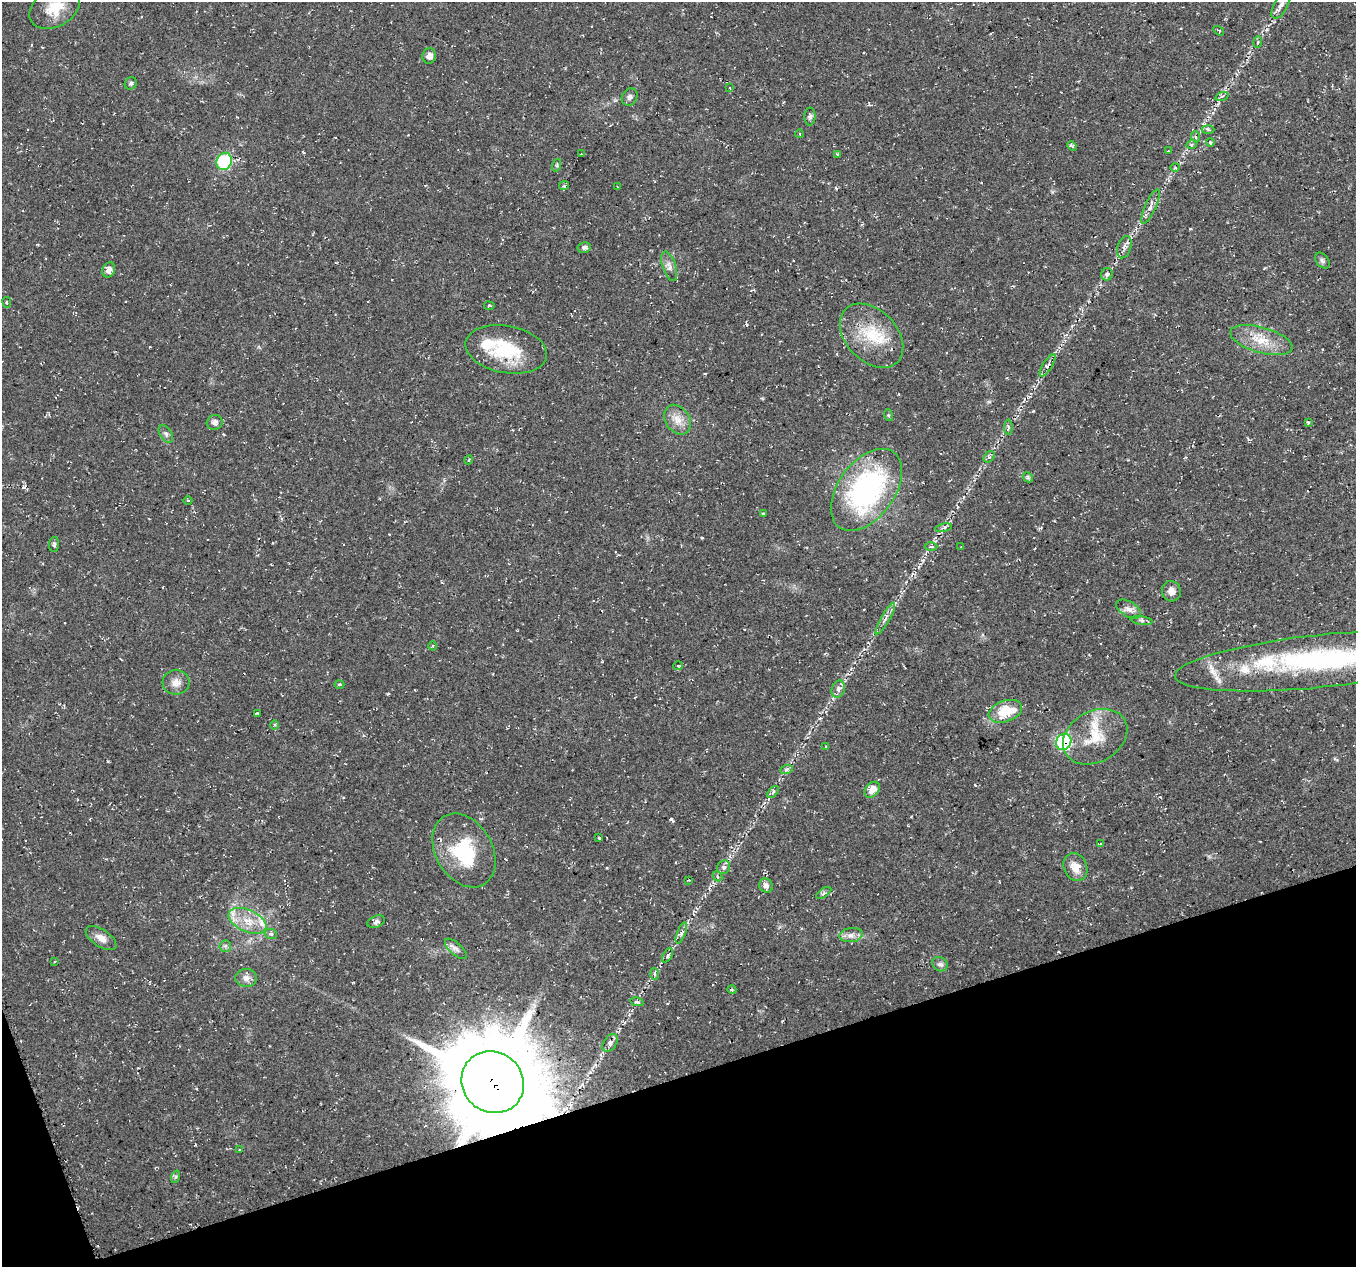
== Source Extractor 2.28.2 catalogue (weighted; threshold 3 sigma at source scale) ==
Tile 14 of 4 x 4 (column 2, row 4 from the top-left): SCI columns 1355-2708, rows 67-1331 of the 5424 x 5249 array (HDU 1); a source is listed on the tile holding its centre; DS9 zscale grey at full resolution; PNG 1358 x 1269 px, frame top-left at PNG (2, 2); each listed source drawn as its Kron ellipse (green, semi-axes under 4 px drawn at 4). Shown black and unused: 16% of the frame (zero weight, under 2 of 3 exposures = <1% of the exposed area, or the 3 px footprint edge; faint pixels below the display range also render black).
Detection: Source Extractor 2.28.2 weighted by HDU 2 'WHT'; one run over the whole footprint, this tile lists its part. Background 0.0355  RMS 0.004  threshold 0.0181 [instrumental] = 3 sigma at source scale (4.5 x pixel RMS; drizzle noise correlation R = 1.50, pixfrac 1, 0.0396/0.0396 arcsec/px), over >= 5 px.
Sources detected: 109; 2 inside a brighter object's white glare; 2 cosmic-ray / hot-pixel residue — neither listed nor drawn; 5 inside a brighter listed object's ellipse — not listed separately; the other 100 listed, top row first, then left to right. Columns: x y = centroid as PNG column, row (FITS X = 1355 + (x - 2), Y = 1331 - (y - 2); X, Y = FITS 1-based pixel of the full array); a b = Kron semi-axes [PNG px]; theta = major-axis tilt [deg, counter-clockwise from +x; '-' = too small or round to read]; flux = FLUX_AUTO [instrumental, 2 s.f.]
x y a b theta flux
1281 5 15 7 62 2.9
54 8 27 18 29 9.5
1219 31 6 3 -33 0.45
1258 42 5 4 - 0.59
429 56 8 7 - 2.2
131 83 6 5 - 0.93
730 88 3 2 - 0.4
1222 96 7 4 18 0.78
630 97 9 7 60 1.4
810 116 9 5 89 1.1
1208 129 6 4 -2 0.63
800 134 4 3 - 0.32
1196 137 6 3 -70 0.59
1210 142 4 3 - 0.57
1192 144 5 3 - 0.5
1072 146 5 4 - 0.75
1168 151 3 2 - 0.32
581 154 2 2 - 0.27
838 154 4 3 - 0.6
224 161 9 7 63 27
557 165 6 4 73 0.56
1175 168 5 3 - 0.41
564 185 5 3 - 0.58
617 187 3 2 - 0.51
1150 206 19 5 66 2.3
584 247 6 5 - 0.99
1124 247 11 6 72 1.7
1322 261 9 6 -51 1
669 266 15 6 -71 2.2
109 270 8 6 67 2.6
1107 274 6 5 - 1.1
7 302 5 3 - 0.42
489 306 5 2 - 0.45
872 336 37 25 -46 18
1261 340 32 12 -16 9.9
506 349 41 23 -10 22
1048 365 13 4 58 1.7
888 415 6 4 -71 0.48
678 420 16 11 -56 4.5
215 422 8 7 - 1.7
1308 422 3 3 - 0.45
1008 427 7 4 -90 0.78
166 434 10 6 -58 1.3
989 457 6 5 - 0.79
469 460 4 4 - 0.42
1028 477 5 4 - 0.63
866 490 46 28 54 79
188 500 4 3 - 0.38
763 514 4 3 - 0.48
944 528 8 4 10 0.92
54 544 7 5 88 1
931 547 6 4 2 0.64
961 547 3 2 - 0.29
1171 591 10 9 - 2.3
1129 609 14 7 -31 2.4
885 619 18 4 60 2
1141 620 11 4 -9 0.95
433 646 4 3 - 0.38
1320 661 146 26 6 91
678 666 5 3 - 0.44
176 682 13 12 - 3.2
339 684 5 2 - 0.46
838 689 9 6 71 1.8
1005 711 17 10 20 12
257 713 3 2 - 0.39
275 725 5 3 - 0.45
1095 737 34 25 30 15
1064 742 8 7 - 33
825 747 3 2 - 0.4
786 770 6 4 20 0.85
872 790 9 6 49 4.4
773 792 7 4 46 0.82
599 838 4 2 - 0.52
1100 844 3 3 - 0.54
464 850 39 28 -59 23
724 867 7 6 - 1.3
1075 867 14 11 -64 5
717 876 5 3 - 0.57
689 880 3 3 - 0.55
766 886 7 6 - 1.7
824 893 8 3 33 0.72
248 921 20 11 -23 7.9
376 922 9 5 22 1.4
681 933 11 3 69 1.3
271 934 6 5 - 0.93
851 935 12 7 7 2.3
101 938 17 8 -33 3.3
225 946 6 5 - 0.93
456 949 14 6 -41 1.8
668 955 8 4 61 0.94
55 961 4 3 - 0.36
940 964 8 6 -36 1.3
654 974 6 4 -87 0.64
246 978 11 9 -5 2.4
732 990 5 3 - 0.47
637 1002 6 3 -12 0.76
610 1043 10 6 56 1.6
493 1082 32 30 -43 4100
239 1150 3 2 - 0.34
175 1177 6 4 71 0.66
Overlapping masked pixels (flux is a lower limit): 3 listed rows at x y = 1048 365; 1064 742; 493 1082
Isophote crosses this tile's border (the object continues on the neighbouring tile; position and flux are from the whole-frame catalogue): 2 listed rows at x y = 1281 5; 1320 661
Unlisted compact peaks at least as high as the median listed source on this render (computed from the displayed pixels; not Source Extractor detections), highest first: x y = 1033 411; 108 761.